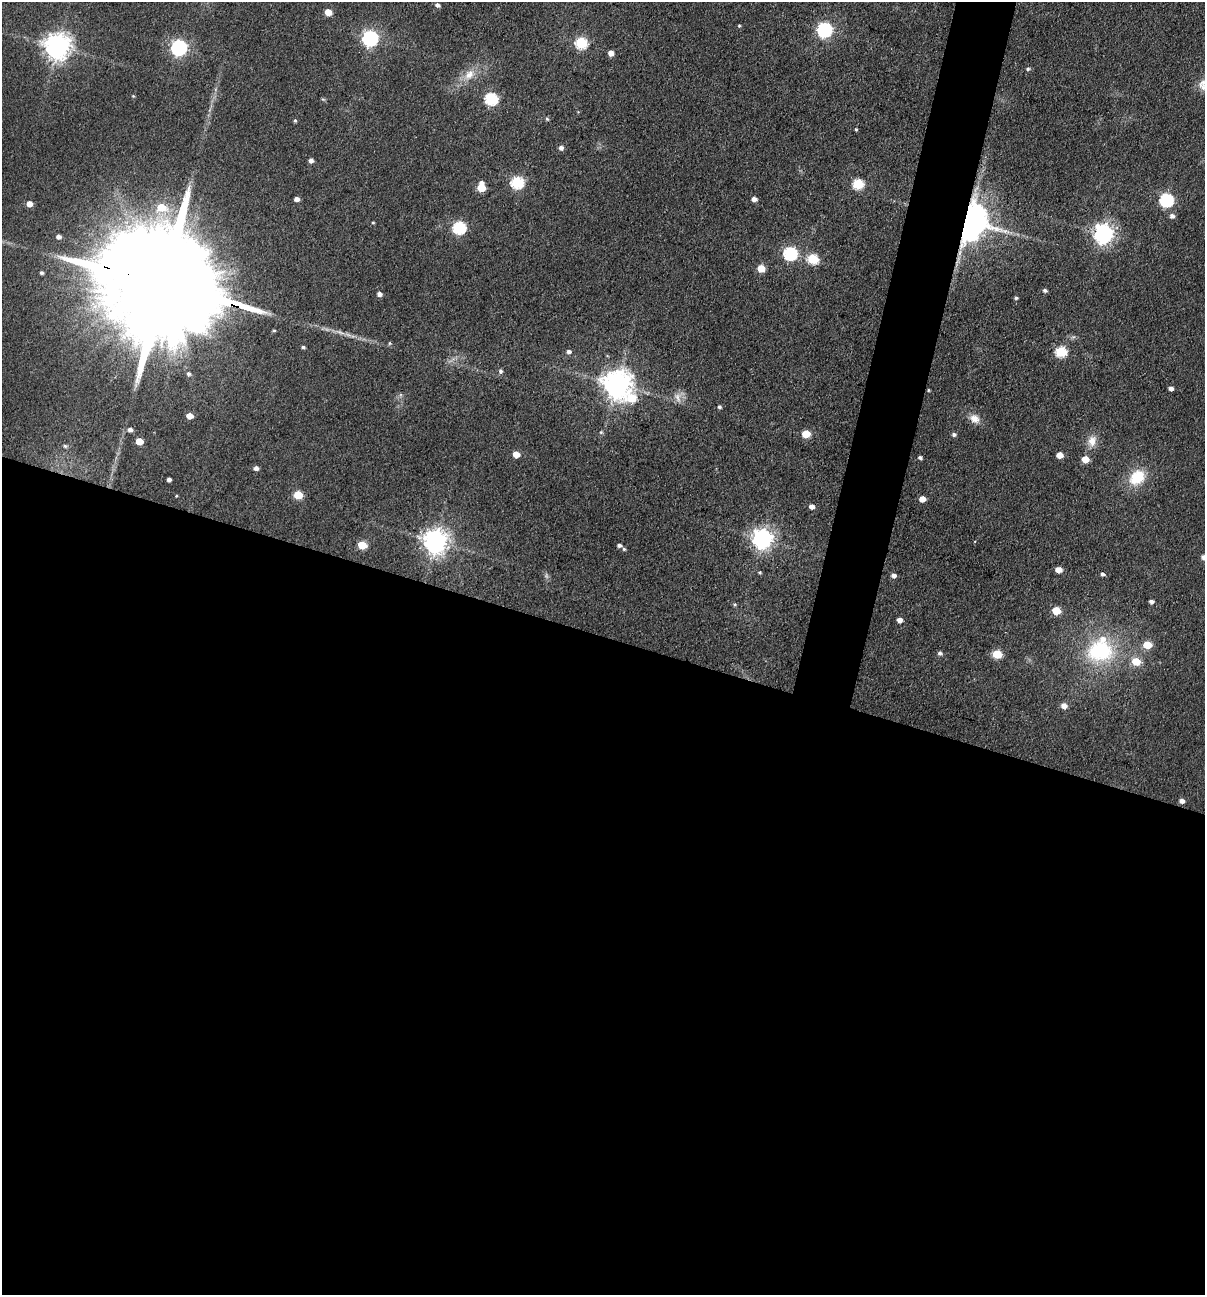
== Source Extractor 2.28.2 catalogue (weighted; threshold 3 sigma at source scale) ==
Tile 14 of 4 x 4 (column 2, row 4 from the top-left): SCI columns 1332-2534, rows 1-1293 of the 5193 x 5174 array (HDU 1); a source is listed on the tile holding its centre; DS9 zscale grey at full resolution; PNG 1207 x 1297 px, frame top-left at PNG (2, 2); no overlay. Shown black and unused: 54% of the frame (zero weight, under 3 of 4 exposures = <1% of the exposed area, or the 3 px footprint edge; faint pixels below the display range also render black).
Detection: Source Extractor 2.28.2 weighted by HDU 2 'WHT'; one run over the whole footprint, this tile lists its part. Background 0.174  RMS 0.0098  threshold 0.0439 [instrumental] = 3 sigma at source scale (4.5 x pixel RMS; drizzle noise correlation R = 1.50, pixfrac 1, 0.05/0.05 arcsec/px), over >= 5 px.
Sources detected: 100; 1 too faint to see at this stretch — not listed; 4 inside a brighter listed object's ellipse — not listed separately; the other 95 listed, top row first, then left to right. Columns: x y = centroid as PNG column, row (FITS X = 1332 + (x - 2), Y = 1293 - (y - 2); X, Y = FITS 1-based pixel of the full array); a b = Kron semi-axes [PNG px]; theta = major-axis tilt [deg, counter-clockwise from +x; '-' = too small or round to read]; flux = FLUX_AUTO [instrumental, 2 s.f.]
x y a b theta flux
437 5 5 4 - 3.6
328 12 5 5 - 15
739 26 4 3 - 1.1
824 30 6 6 - 250
370 38 7 6 - 300
581 43 6 6 - 100
57 46 8 8 - 1200
179 47 7 6 - 320
611 53 5 4 - 7.5
1028 69 5 5 - 1.8
469 75 17 12 52 14
1203 87 13 11 -10 7.1
133 96 4 4 - 1
323 99 6 4 -19 1.2
491 99 6 6 - 130
547 119 5 4 - 1.5
295 120 5 4 - 1.5
856 129 4 3 - 1.2
561 148 5 5 - 4.2
311 160 5 4 - 4.2
517 182 6 6 - 120
858 184 6 5 - 78
481 188 6 5 - 27
297 199 4 4 - 5.2
754 199 5 4 - 5.5
1166 200 6 6 - 170
29 204 5 5 - 10
161 207 8 6 -8 27
1172 216 6 6 - 4
969 221 9 9 - 3300
373 223 4 3 - 0.91
459 228 6 6 - 140
1103 233 7 7 - 580
58 237 5 4 - 4.6
790 253 6 6 - 170
813 259 6 5 - 69
761 268 5 5 - 24
41 273 4 4 - 2.2
163 285 73 24 -17 59000
1045 290 5 4 - 2.6
379 294 5 4 - 4.2
1016 298 4 4 - 1.7
390 343 5 3 - 1.3
303 347 4 3 - 2
569 351 6 5 - 3.6
1061 352 6 5 - 78
500 371 6 5 - 2.6
188 374 5 5 - 2.7
617 384 9 9 - 1500
1171 388 4 4 - 4.5
929 390 3 3 - 1
677 397 16 8 -66 6.9
631 398 10 9 - 43
719 407 4 4 - 2
190 416 5 4 - 12
974 418 14 11 -29 9.4
130 429 5 5 - 4
601 432 5 5 - 1.5
806 434 5 5 - 31
954 434 5 4 - 2.6
139 441 5 5 - 20
1092 441 15 11 76 11
65 446 6 5 - 1.8
516 454 5 5 - 14
1060 455 5 4 - 12
920 458 4 4 - 2.4
1085 459 5 5 - 17
256 468 5 5 - 4
1137 477 17 14 41 35
169 479 4 4 - 3.8
298 495 5 5 - 41
176 496 3 3 - 0.87
922 499 5 4 - 10
812 506 5 5 - 5.7
762 539 7 7 - 670
435 541 8 8 - 1000
362 545 5 5 - 37
619 545 5 4 - 2.7
624 549 4 4 - 1.5
1204 557 6 5 - 5.8
1058 570 5 5 - 12
760 572 4 4 - 1.4
1103 574 5 4 - 2.7
893 575 5 5 - 4.2
1151 601 4 4 - 3.6
735 604 5 3 - 1.2
1056 611 5 5 - 32
900 620 5 5 - 6.1
1147 645 6 5 - 27
1100 651 34 28 4 96
940 653 5 5 - 2.8
997 654 6 5 - 41
1136 661 6 6 - 27
1064 706 8 7 - 6
1182 801 5 5 - 4.5
Overlapping masked pixels (flux is a lower limit): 2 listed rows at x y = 969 221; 163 285
Isophote crosses this tile's border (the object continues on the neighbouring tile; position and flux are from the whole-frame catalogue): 3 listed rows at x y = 1203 87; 163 285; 1204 557